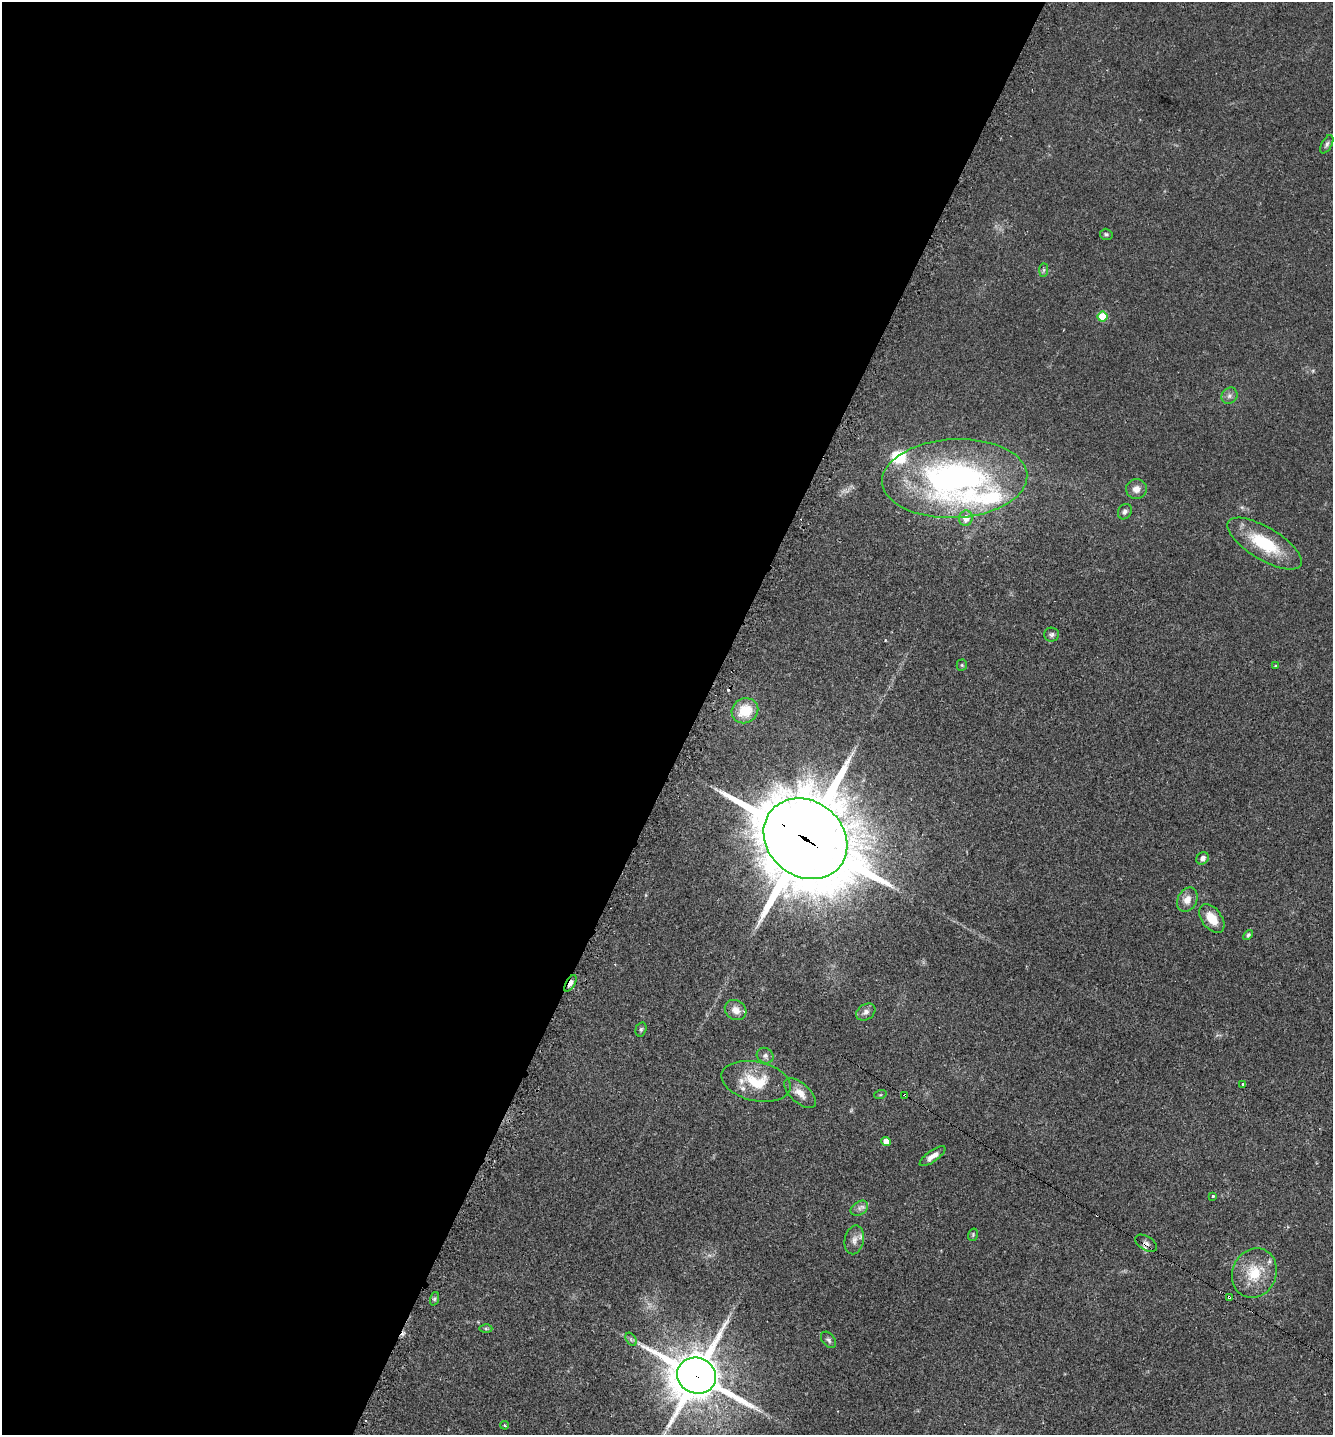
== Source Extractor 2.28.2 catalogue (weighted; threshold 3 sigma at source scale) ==
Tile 5 of 4 x 4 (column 1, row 2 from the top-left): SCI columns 281-1611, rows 2880-4312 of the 5765 x 5746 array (HDU 1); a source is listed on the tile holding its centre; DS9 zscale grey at full resolution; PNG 1335 x 1437 px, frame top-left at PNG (2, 2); each listed source drawn as its Kron ellipse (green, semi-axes under 4 px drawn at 4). Shown black and unused: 52% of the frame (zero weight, under 2 of 3 exposures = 1% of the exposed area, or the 3 px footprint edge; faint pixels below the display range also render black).
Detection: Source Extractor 2.28.2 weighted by HDU 2 'WHT'; one run over the whole footprint, this tile lists its part. Background 0.0567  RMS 0.0073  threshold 0.0329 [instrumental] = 3 sigma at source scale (4.5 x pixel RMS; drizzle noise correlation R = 1.50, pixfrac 1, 0.05/0.05 arcsec/px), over >= 5 px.
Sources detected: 54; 5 cosmic-ray / hot-pixel residue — neither listed nor drawn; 5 inside a brighter listed object's ellipse — not listed separately; the other 44 listed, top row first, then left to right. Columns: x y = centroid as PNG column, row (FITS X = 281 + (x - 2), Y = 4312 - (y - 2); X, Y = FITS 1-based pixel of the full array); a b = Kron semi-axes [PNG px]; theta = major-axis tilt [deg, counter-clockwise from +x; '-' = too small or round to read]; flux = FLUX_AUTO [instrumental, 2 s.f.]
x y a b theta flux
1327 144 10 5 61 1.9
1106 234 6 5 - 1.4
1044 270 7 4 89 1.3
1103 317 5 5 - 27
1229 396 8 7 - 2.8
955 478 72 39 3 230
1136 489 10 10 - 5.2
1125 512 8 6 61 2.1
966 518 7 7 - 6.7
1264 543 42 16 -31 36
1051 634 7 7 - 1.9
962 665 5 5 - 0.96
1276 666 4 3 - 0.96
745 711 14 12 32 17
805 839 44 37 -38 8100
1203 858 7 5 43 2.8
1187 900 13 9 62 6.1
1212 918 16 10 -54 11
1248 935 5 4 - 1.3
570 983 9 4 60 3
736 1010 11 9 -34 6.9
866 1012 10 7 33 3.2
641 1029 7 5 74 1.2
765 1056 9 7 -32 2.7
756 1081 35 19 -12 25
1243 1085 4 3 - 20
800 1093 19 9 -42 7.9
880 1095 6 4 18 0.92
905 1095 4 3 - 5.6
886 1141 4 4 - 5.6
932 1156 15 5 35 5.1
1213 1196 3 3 - 1.5
859 1208 9 6 34 2.7
973 1235 6 4 72 0.96
854 1240 14 9 77 4.9
1146 1243 12 7 -30 3
1254 1273 25 22 66 24
1229 1297 3 3 - 1.4
434 1299 7 4 71 1.4
486 1329 6 4 -1 1
631 1339 7 4 -56 1.4
828 1340 9 6 -49 2
696 1376 20 17 -23 3100
505 1425 4 3 - 0.8
Overlapping masked pixels (flux is a lower limit): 6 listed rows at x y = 805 839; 570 983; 905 1095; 1146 1243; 1229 1297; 696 1376
Isophote crosses this tile's border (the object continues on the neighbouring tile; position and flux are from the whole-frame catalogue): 1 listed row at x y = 696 1376